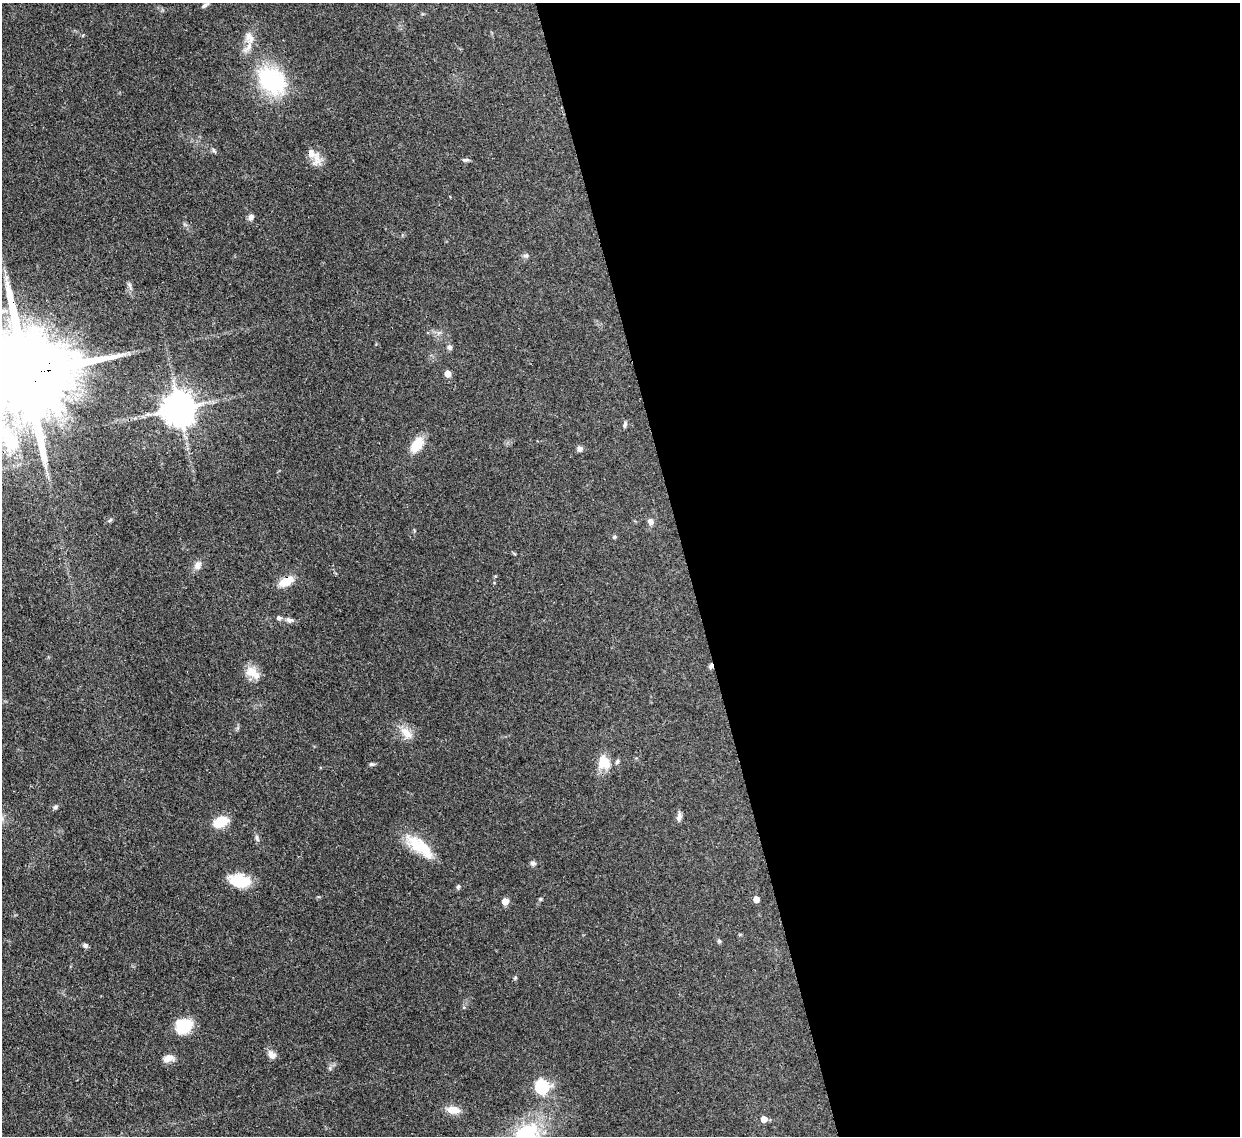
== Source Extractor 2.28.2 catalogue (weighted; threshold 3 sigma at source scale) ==
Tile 8 of 4 x 4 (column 4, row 2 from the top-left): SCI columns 3792-5029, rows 2487-3620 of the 5102 x 5088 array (HDU 1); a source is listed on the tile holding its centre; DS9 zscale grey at full resolution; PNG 1242 x 1138 px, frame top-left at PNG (2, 3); no overlay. Shown black and unused: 45% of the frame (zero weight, under 3 of 4 exposures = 9% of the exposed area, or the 3 px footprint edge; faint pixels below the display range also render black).
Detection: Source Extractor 2.28.2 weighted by HDU 2 'WHT'; one run over the whole footprint, this tile lists its part. Background 0.115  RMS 0.0049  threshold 0.022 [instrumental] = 3 sigma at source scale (4.5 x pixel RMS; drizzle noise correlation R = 1.50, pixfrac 1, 0.05/0.05 arcsec/px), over >= 5 px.
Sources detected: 52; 1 cosmic-ray / hot-pixel residue — not listed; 4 inside a brighter listed object's ellipse — not listed separately; the other 47 listed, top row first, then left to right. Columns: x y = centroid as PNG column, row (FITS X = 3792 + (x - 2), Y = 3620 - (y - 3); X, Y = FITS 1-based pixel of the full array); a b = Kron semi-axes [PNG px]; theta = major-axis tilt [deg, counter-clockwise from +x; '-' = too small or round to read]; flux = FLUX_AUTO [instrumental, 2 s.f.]
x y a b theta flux
205 5 10 4 32 1.1
249 38 18 11 -72 4.7
272 80 33 23 -36 47
214 151 7 4 -19 0.79
314 156 25 11 -59 5.6
465 160 9 5 13 0.91
251 217 8 6 68 1.9
526 255 7 4 -1 0.9
450 347 7 6 - 1.3
447 373 5 5 - 6.1
25 375 36 22 9 12000
179 408 10 9 - 1000
625 425 8 5 71 1.1
417 444 16 10 55 11
579 449 6 6 - 1.6
110 520 7 4 44 0.72
650 521 10 7 -69 1.9
614 537 6 5 - 0.72
197 565 12 8 67 2.6
286 581 18 9 31 7.6
279 618 7 5 3 1.3
289 620 9 6 -29 1.8
251 671 16 14 27 5.8
406 733 21 10 -47 5.6
602 761 21 11 74 7
617 761 8 5 47 0.95
371 764 7 5 7 0.81
55 807 7 5 28 0.98
679 817 10 6 81 2
221 822 14 9 24 13
257 837 8 4 -81 1.1
417 846 35 18 -44 15
533 863 8 6 -6 1.2
240 881 24 13 -11 14
458 887 7 4 62 0.81
540 899 5 4 - 0.57
756 899 5 4 - 5.8
505 901 5 5 - 7.7
719 941 6 5 - 0.8
85 946 6 6 - 1.1
183 1026 19 16 21 12
272 1055 10 8 -42 3.2
168 1058 15 8 10 3.2
542 1086 6 6 - 75
453 1110 16 9 -9 5.5
764 1119 5 5 - 5.8
527 1133 31 23 18 32
Overlapping masked pixels (flux is a lower limit): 2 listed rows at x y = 25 375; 286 581
Isophote crosses this tile's border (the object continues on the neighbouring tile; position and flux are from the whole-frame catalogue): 2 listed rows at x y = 25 375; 527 1133